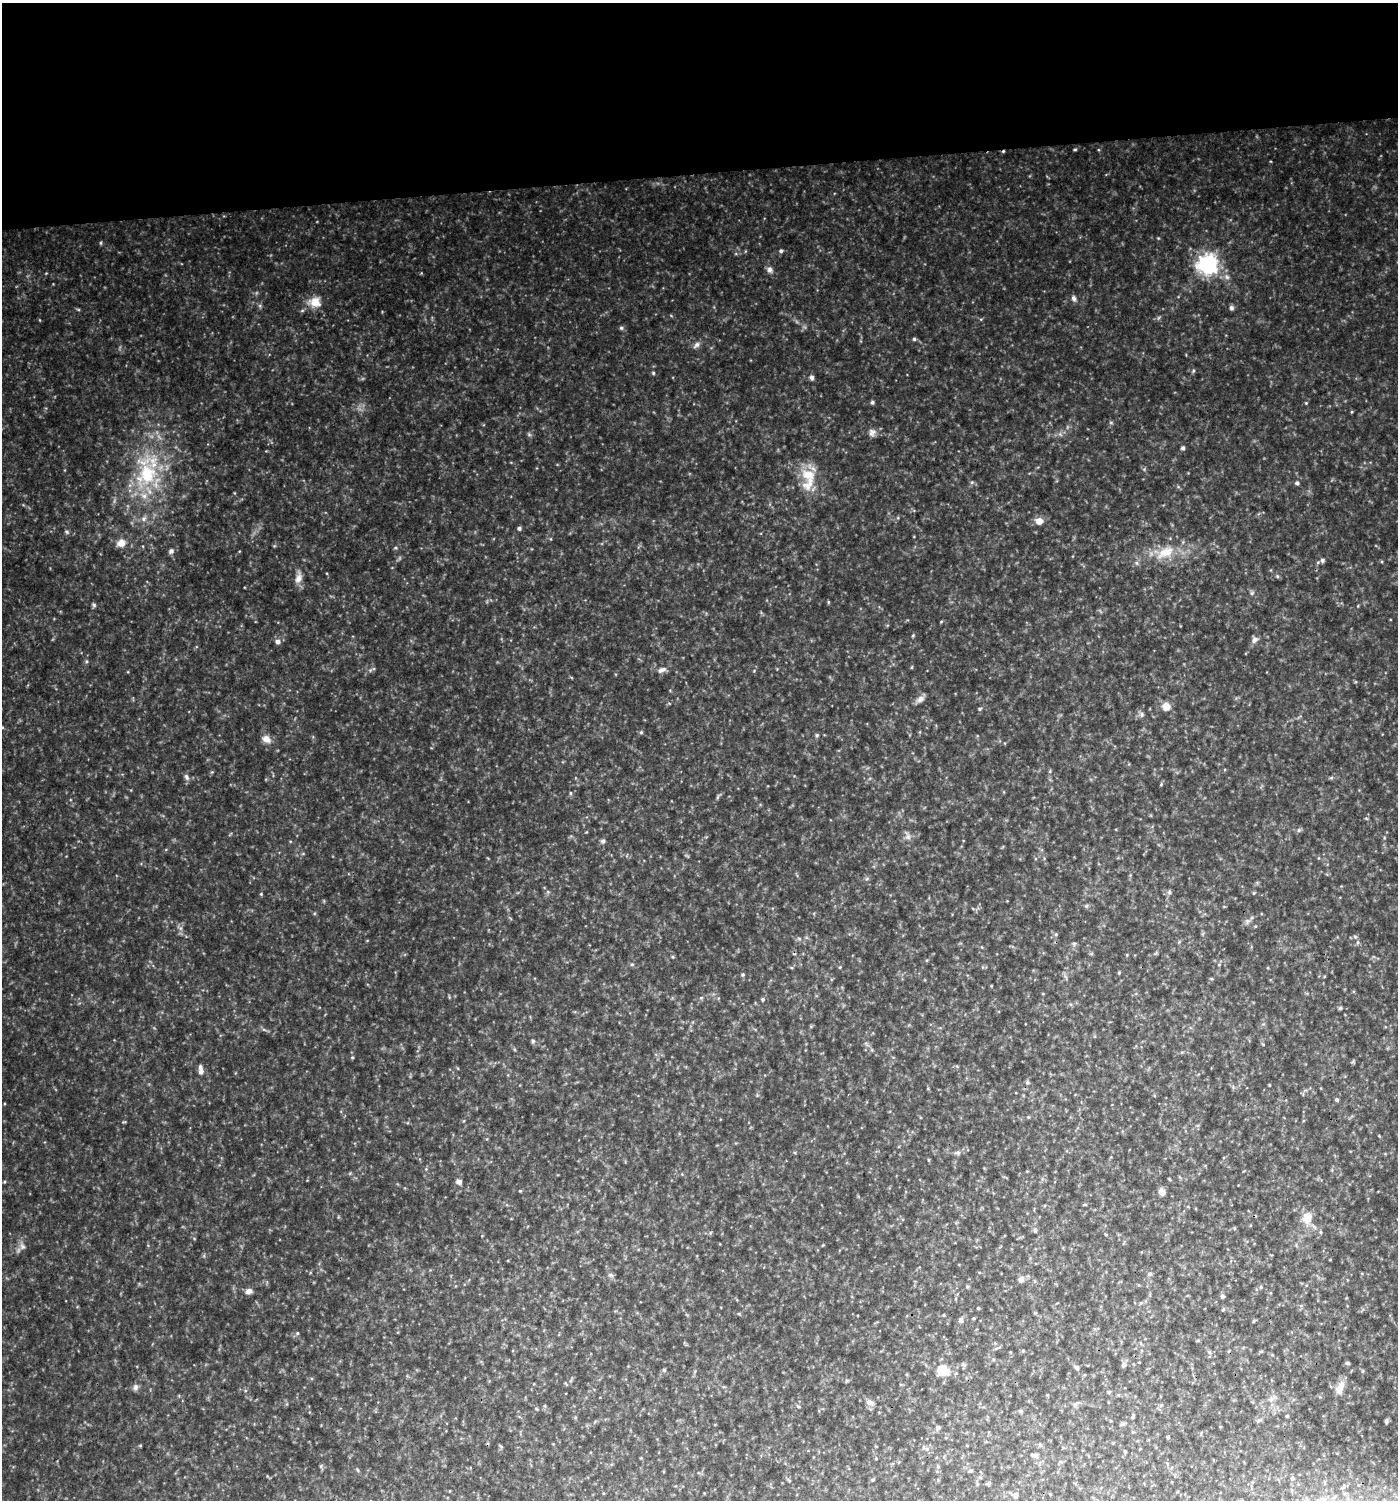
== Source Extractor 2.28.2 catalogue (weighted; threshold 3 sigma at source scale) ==
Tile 2 of 3 x 3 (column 2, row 1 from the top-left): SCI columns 1401-2796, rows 2996-4493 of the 4237 x 4493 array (HDU 1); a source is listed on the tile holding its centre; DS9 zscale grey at full resolution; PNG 1400 x 1502 px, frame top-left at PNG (2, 3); no overlay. Shown black and unused: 11% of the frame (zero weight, under 3 of 4 exposures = <1% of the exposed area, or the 3 px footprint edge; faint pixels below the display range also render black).
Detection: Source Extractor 2.28.2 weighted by HDU 2 'WHT'; one run over the whole footprint, this tile lists its part. Background 0.0791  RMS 0.0073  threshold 0.0327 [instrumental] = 3 sigma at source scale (4.5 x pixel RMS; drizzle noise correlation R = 1.50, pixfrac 1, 0.0396/0.0396 arcsec/px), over >= 5 px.
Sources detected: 112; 1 cosmic-ray / hot-pixel residue — not listed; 3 inside a brighter listed object's ellipse — not listed separately; the other 108 listed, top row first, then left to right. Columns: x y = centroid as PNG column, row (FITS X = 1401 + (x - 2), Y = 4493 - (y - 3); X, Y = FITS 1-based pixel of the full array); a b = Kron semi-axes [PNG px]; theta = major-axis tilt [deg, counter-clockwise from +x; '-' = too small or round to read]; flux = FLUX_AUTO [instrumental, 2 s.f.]
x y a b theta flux
1075 149 5 3 - 0.73
1158 238 4 4 - 0.59
101 243 6 3 -72 0.71
781 251 5 4 - 1.5
1208 264 7 7 - 360
770 270 9 7 -69 2.5
1074 298 8 6 -72 1.9
315 302 16 13 -20 9
1231 308 6 6 - 1.6
621 328 6 5 - 1.2
914 339 5 4 - 1.1
696 345 11 6 48 2.5
1193 371 5 4 - 0.91
653 373 5 4 - 0.9
812 377 6 5 - 2
872 402 5 4 - 1.4
1306 403 4 4 - 0.73
1351 412 5 3 - 0.68
872 432 11 8 79 3.2
1183 448 4 4 - 1.6
147 474 32 28 57 48
808 475 23 15 -22 16
972 482 5 4 - 0.96
1297 483 5 4 - 1.6
143 519 7 6 - 2
1039 521 9 9 - 4.7
519 528 4 4 - 1.6
67 532 5 5 - 1.1
121 543 11 9 27 5.2
171 551 7 5 71 1.8
1165 552 28 13 26 16
1322 560 6 5 - 1.3
1277 576 6 4 -47 0.91
298 578 15 9 69 5.1
828 602 5 3 - 0.7
94 605 6 6 - 1.2
913 635 5 4 - 0.73
1254 640 10 7 49 2.6
278 641 6 5 - 2.9
662 670 11 6 22 2.8
920 699 10 7 33 3.7
1166 707 10 9 - 5.7
980 709 5 4 - 0.89
1142 714 7 5 -84 1.6
641 732 5 5 - 0.88
817 735 5 4 - 1
266 739 12 9 -31 4.8
186 777 9 6 -67 2.1
1331 778 6 4 19 0.97
1161 784 5 4 - 0.74
570 793 5 3 - 0.83
908 837 8 6 -90 2.5
603 841 6 6 - 1.6
1169 892 6 5 - 1.2
1254 893 5 3 - 0.69
261 894 4 4 - 0.67
1355 937 6 5 - 1.3
673 957 5 3 - 0.77
632 964 5 3 - 0.84
840 967 4 3 - 0.64
1119 973 4 4 - 0.72
743 975 5 4 - 0.98
701 998 5 3 - 0.79
763 999 5 4 - 1
1340 1008 5 5 - 1
533 1041 5 5 - 1.1
352 1057 5 3 - 0.61
201 1072 9 8 - 2.3
1027 1082 6 4 -72 1
1337 1100 5 4 - 0.94
958 1152 8 6 0 1.8
1169 1179 4 3 - 0.67
459 1182 7 6 - 2.4
520 1191 4 3 - 0.59
1162 1192 8 7 - 3.5
1307 1218 12 9 81 10
1035 1231 6 5 - 1.1
1320 1232 5 3 - 0.76
22 1246 9 6 -42 2.3
1150 1274 6 5 - 1.4
610 1275 7 5 -42 1.6
1021 1279 8 7 - 2.8
1261 1287 5 4 - 0.84
249 1291 8 6 24 3
1222 1296 6 5 - 1.2
978 1308 4 3 - 0.69
1223 1310 5 4 - 0.85
961 1320 7 6 - 1.7
297 1333 4 4 - 0.77
1347 1363 5 4 - 1.3
1124 1364 7 5 88 1.9
664 1370 5 5 - 0.97
942 1370 14 11 -23 13
135 1387 9 7 74 2.4
1340 1388 17 9 68 6.6
1109 1392 5 4 - 0.84
1047 1395 5 3 - 0.58
1274 1397 8 6 21 2.2
870 1402 11 7 -34 3
1133 1416 6 4 57 0.82
1287 1416 3 3 - 0.76
1386 1421 6 5 - 1.3
938 1428 7 5 -77 1.5
1168 1437 3 3 - 0.95
1113 1443 4 3 - 0.54
1036 1455 7 7 - 1.8
358 1470 5 3 - 0.75
1016 1495 7 5 67 2
Overlapping masked pixels (flux is a lower limit): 2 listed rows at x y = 1208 264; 315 302
Unlisted compact peaks at least as high as the median listed source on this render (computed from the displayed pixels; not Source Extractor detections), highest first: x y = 260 306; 86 661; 1252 593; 395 548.